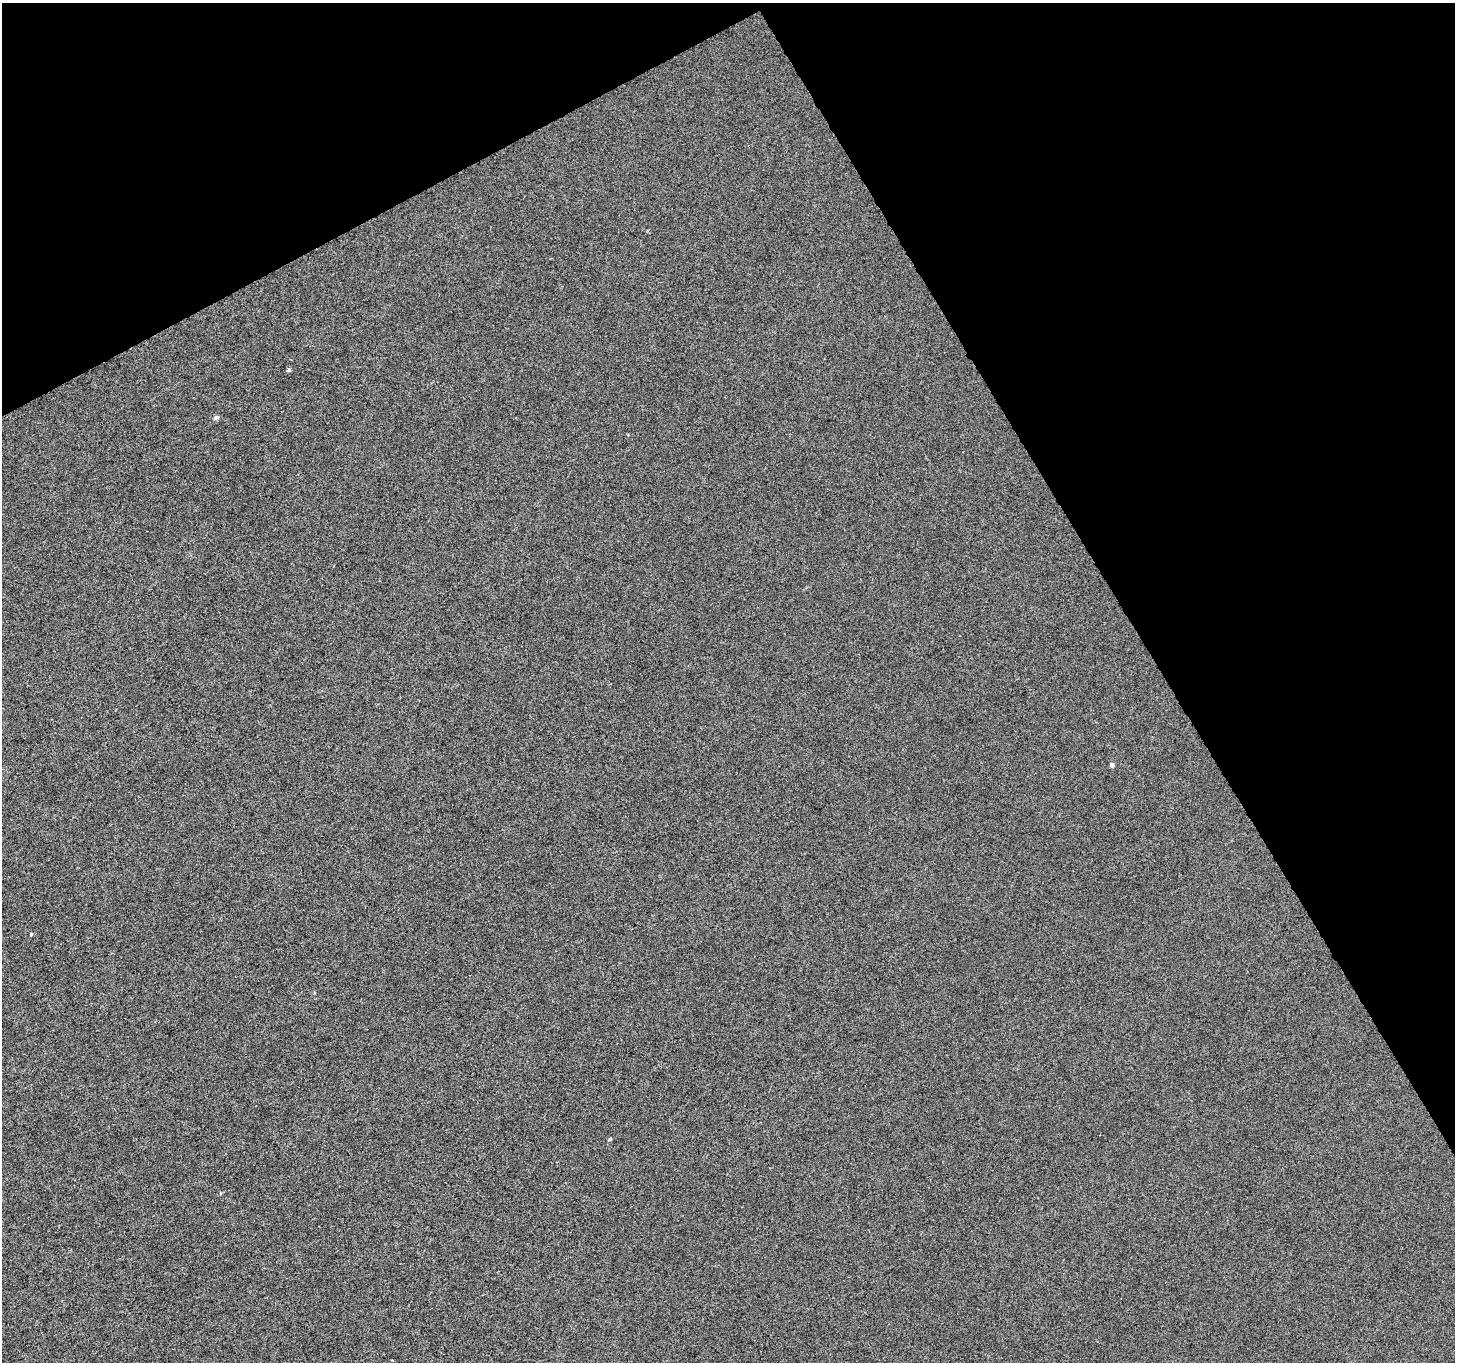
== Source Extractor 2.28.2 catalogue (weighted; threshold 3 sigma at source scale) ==
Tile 3 of 4 x 4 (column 3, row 1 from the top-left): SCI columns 2916-4368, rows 4251-5610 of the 5826 x 5721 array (HDU 1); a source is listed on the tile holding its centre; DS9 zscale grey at full resolution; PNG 1457 x 1364 px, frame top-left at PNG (2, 3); no overlay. Shown black and unused: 29% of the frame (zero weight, under 4 of 8 exposures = <1% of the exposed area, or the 3 px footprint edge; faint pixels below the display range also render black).
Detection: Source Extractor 2.28.2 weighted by HDU 2 'WHT'; one run over the whole footprint, this tile lists its part. Background 8.77e-04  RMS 0.0013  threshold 0.00533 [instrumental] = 3 sigma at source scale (4.09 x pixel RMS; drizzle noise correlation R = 1.36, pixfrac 0.8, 0.0396/0.0396 arcsec/px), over >= 5 px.
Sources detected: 5; all 5 listed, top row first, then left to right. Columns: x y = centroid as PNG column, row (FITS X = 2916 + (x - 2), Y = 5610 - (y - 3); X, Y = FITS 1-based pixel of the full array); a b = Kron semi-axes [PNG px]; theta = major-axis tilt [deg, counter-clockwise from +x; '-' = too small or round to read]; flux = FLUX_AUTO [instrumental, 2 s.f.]
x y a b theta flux
289 370 4 4 - 0.25
216 417 6 5 - 0.33
1112 765 4 4 - 0.35
31 934 4 4 - 0.12
610 1139 4 4 - 0.17